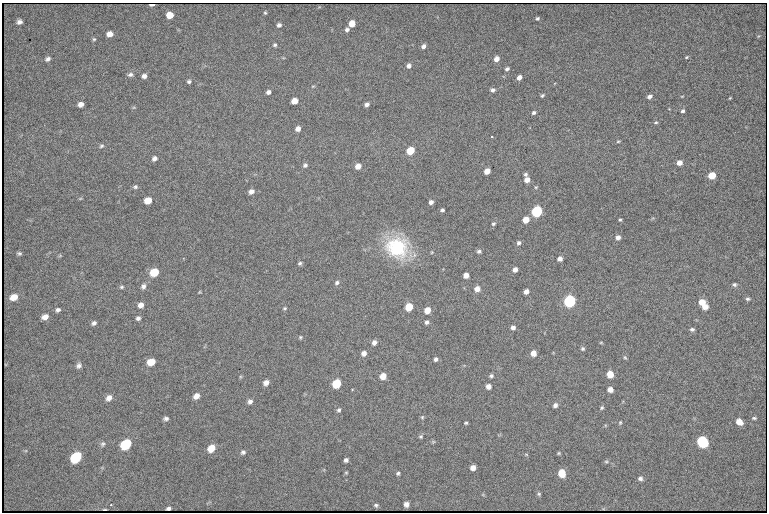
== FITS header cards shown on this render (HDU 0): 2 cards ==
NAXIS1  =                  765 /fastest changing axis
NAXIS2  =                  510 /next to fastest changing axis

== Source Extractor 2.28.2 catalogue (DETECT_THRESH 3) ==
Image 765 x 510 px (HDU 0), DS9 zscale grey, 1 PNG px = 1 image px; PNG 769 x 514 px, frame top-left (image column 1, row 510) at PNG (2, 3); no overlay
Background 1360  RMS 22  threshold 66.5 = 3 sigma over >= 5 px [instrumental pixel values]
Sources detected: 142; all 142 listed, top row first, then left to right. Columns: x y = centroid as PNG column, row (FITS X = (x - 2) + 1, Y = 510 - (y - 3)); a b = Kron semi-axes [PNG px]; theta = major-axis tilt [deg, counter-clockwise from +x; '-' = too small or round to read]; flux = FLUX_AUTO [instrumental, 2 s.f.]
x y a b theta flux
152 5 4 2 - 2300
265 13 4 3 - 1700
170 15 5 5 - 25000
537 18 4 4 - 2300
19 22 6 5 - 6100
352 23 5 5 - 20000
279 25 5 4 - 4000
347 30 5 5 - 4100
110 34 6 5 - 11000
94 39 5 4 - 2000
275 45 5 5 - 2600
423 46 5 4 - 6100
686 57 5 3 - 1600
48 59 7 5 31 4400
496 59 5 5 - 11000
409 66 5 5 - 5700
507 69 5 4 - 3400
130 75 7 5 1 4100
144 76 5 5 - 5700
519 78 5 4 - 7300
189 81 5 5 - 2900
313 86 5 3 - 1500
493 90 5 4 - 4400
268 92 4 4 - 5000
542 95 6 3 44 2200
650 96 6 4 28 5600
682 96 4 3 - 1100
730 98 4 2 - 1300
294 101 5 5 - 18000
81 104 5 4 - 7900
367 104 5 4 - 5100
683 111 4 3 - 3100
534 113 5 4 - 3000
656 122 5 4 - 2100
298 129 5 5 - 8100
491 137 3 3 - 2700
618 141 5 3 - 1800
101 146 6 5 - 2800
410 151 6 5 - 43000
154 158 6 5 - 5700
679 163 5 5 - 9100
305 165 6 6 - 3500
358 166 5 5 - 12000
487 171 5 4 - 16000
525 174 5 4 - 2700
712 175 5 5 - 33000
527 180 5 5 - 12000
135 187 6 5 - 3000
536 187 4 4 - 1500
251 191 6 5 - 6800
80 198 6 4 1 1400
148 201 6 5 - 24000
431 202 4 4 - 5100
442 210 4 4 - 3000
537 211 6 5 - 190000
526 220 5 5 - 20000
620 220 3 3 - 1700
493 224 5 4 - 2300
618 237 5 5 - 6100
518 243 5 4 - 3800
397 247 28 24 -28 100000
479 251 5 4 - 3400
19 253 5 4 - 2500
560 259 5 4 - 7000
300 263 5 4 - 2700
515 269 5 4 - 7000
154 272 6 5 - 49000
466 275 5 4 - 9700
337 283 6 5 - 3500
734 285 5 4 - 2900
143 286 7 6 - 5000
121 287 6 4 15 2500
477 289 6 5 - 12000
526 291 5 4 - 7200
199 292 5 3 - 1300
14 297 7 6 - 19000
748 299 6 4 -20 2800
569 301 6 6 - 240000
702 302 6 5 - 16000
141 305 6 6 - 8400
409 307 6 5 - 40000
705 307 6 5 - 12000
285 308 5 4 - 1900
58 310 5 5 - 4000
427 310 5 5 - 19000
45 317 6 5 - 11000
138 318 5 5 - 3900
427 322 4 4 - 3600
94 323 6 4 32 3900
513 327 5 5 - 5400
692 329 6 5 - 3400
300 337 5 4 - 1900
374 342 6 5 - 6600
601 343 5 3 - 1300
583 349 5 4 - 2500
364 353 5 5 - 7100
533 353 5 5 - 11000
625 357 6 4 -61 2000
436 359 5 4 - 3600
151 362 6 5 - 21000
79 366 8 6 46 5100
610 374 5 5 - 21000
383 376 5 5 - 18000
491 376 5 5 - 3000
266 383 5 5 - 8500
336 384 6 5 - 64000
488 386 5 5 - 7600
610 390 5 5 - 9400
196 396 6 5 - 10000
109 398 7 6 - 9200
250 401 6 5 - 5100
555 405 6 5 - 4400
602 408 5 4 - 2300
339 410 6 5 - 3100
422 417 6 5 - 2200
166 418 7 5 0 3700
754 418 5 3 - 2200
620 422 5 4 - 1700
739 422 6 5 - 16000
466 423 3 3 - 1900
421 437 5 5 - 2400
433 442 5 5 - 1800
702 442 7 6 - 190000
103 444 7 6 - 3600
126 444 7 6 - 110000
211 448 7 5 47 25000
243 452 6 6 - 3500
559 453 4 3 - 1700
526 454 6 4 -1 1600
76 457 8 6 43 120000
346 460 4 4 - 4000
606 462 6 4 -1 2000
473 468 5 5 - 8600
346 473 4 4 - 1600
398 473 5 4 - 2700
562 473 6 5 - 36000
640 478 6 6 - 4300
539 494 6 5 - 2300
406 504 5 5 - 7000
111 505 3 3 - 1700
376 505 6 5 - 3000
168 508 4 3 - 4400